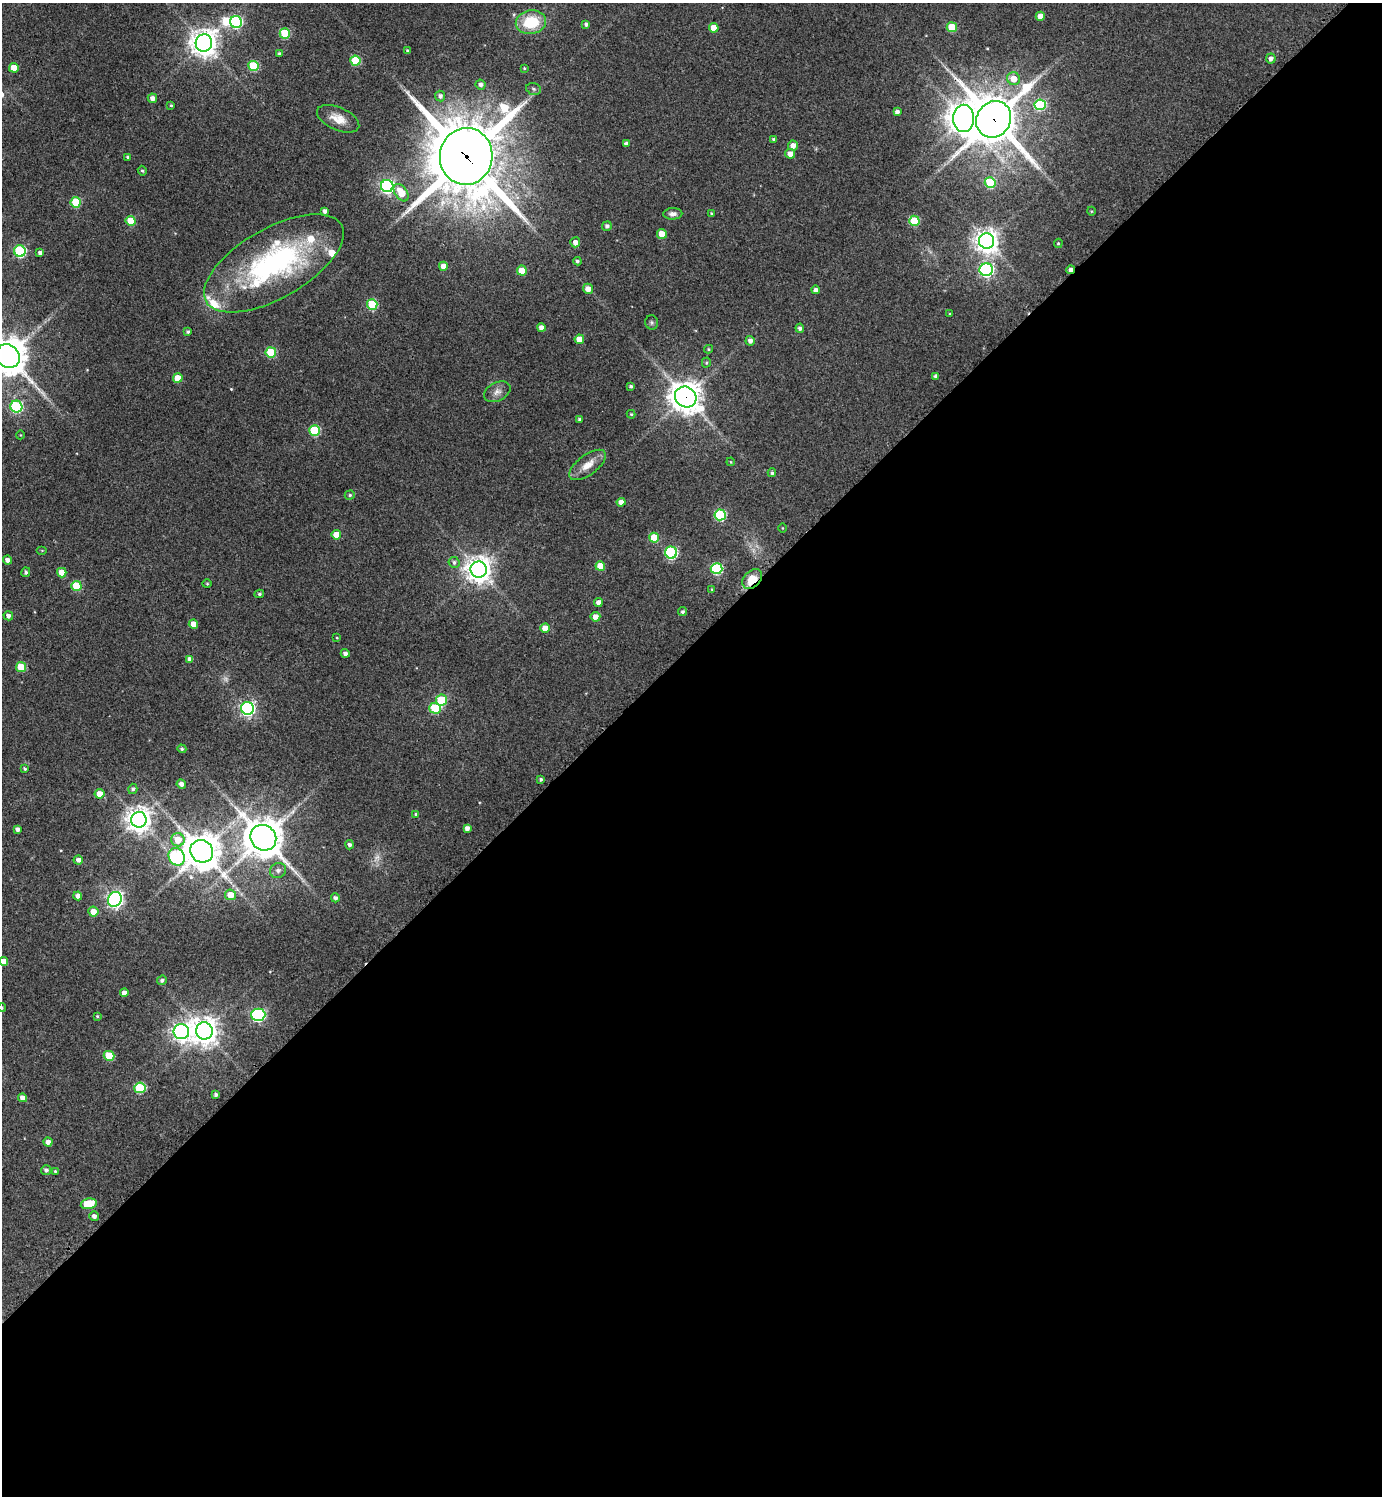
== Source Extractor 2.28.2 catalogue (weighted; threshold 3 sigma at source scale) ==
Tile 15 of 4 x 4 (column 3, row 4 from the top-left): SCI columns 3066-4445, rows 7-1500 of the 5989 x 5991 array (HDU 1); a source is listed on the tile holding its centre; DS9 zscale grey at full resolution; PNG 1384 x 1498 px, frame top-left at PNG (2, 3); each listed source drawn as its Kron ellipse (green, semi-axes under 4 px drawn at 4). Shown black and unused: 57% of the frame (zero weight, under 3 of 4 exposures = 1% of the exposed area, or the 3 px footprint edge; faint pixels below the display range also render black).
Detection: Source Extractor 2.28.2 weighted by HDU 2 'WHT'; one run over the whole footprint, this tile lists its part. Background 0.0624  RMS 0.0053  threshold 0.024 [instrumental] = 3 sigma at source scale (4.5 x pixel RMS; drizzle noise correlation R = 1.50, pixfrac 1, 0.05/0.05 arcsec/px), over >= 5 px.
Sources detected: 162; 2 too faint to see at this stretch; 1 inside a brighter object's white glare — neither listed nor drawn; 4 inside a brighter listed object's ellipse — not listed separately; the other 155 listed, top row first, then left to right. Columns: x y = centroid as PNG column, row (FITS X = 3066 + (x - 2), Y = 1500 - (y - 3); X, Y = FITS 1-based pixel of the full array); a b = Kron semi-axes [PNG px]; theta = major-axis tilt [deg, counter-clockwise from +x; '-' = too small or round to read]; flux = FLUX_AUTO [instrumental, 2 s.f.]
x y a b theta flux
1040 16 4 4 - 5.1
236 22 6 6 - 64
531 22 15 12 10 21
586 24 4 4 - 1.3
952 27 5 5 - 19
714 28 4 4 - 7
285 33 5 5 - 28
204 43 8 8 - 660
408 51 4 4 - 0.89
280 54 4 3 - 0.99
1271 58 5 5 - 2.2
355 61 5 5 - 26
253 66 5 5 - 28
14 68 5 4 - 8.8
524 68 3 3 - 0.5
1014 79 7 6 - 6.9
481 85 5 5 - 1.8
534 89 7 5 -17 1.3
440 96 5 5 - 1.8
152 98 5 4 - 3
171 105 3 3 - 0.56
1040 105 6 5 - 42
897 112 4 4 - 2
964 118 13 10 89 660
338 119 22 11 -24 7.4
994 119 19 17 55 2400
774 139 4 4 - 1.1
626 144 4 4 - 1.9
793 145 5 5 - 3.8
790 154 5 4 - 4.2
466 156 28 26 82 5000
128 157 4 3 - 0.87
142 171 5 4 - 0.75
990 183 5 5 - 26
387 186 6 6 - 130
401 193 10 6 -54 10
76 202 5 5 - 24
325 211 4 3 - 1.7
1091 211 4 3 - 0.44
711 213 3 3 - 0.43
673 214 9 6 2 2.1
131 221 5 5 - 15
914 221 5 5 - 25
607 226 5 4 - 1.5
662 234 5 5 - 10
987 241 8 7 - 480
575 242 5 5 - 3.4
1058 243 5 4 - 0.6
20 251 6 5 - 58
40 253 4 4 - 2.2
577 261 4 4 - 1.1
274 263 78 35 30 120
443 266 4 4 - 4.4
986 270 7 6 - 110
1071 270 4 3 - 3.7
522 271 5 5 - 13
588 289 5 5 - 4.4
816 290 4 4 - 2.1
372 305 5 5 - 29
950 314 4 3 - 0.43
652 322 7 6 - 1.1
541 328 4 4 - 3.2
800 328 4 4 - 1.7
188 332 4 3 - 1
579 339 4 4 - 7.3
750 341 5 4 - 2.4
709 349 4 4 - 0.62
271 352 5 5 - 29
8 356 12 11 - 1300
706 363 5 4 - 0.76
936 376 4 4 - 1.6
178 378 5 4 - 8.4
631 386 4 4 - 1.1
497 392 14 9 27 3.5
686 397 11 10 - 730
16 406 6 6 - 55
631 414 4 4 - 0.6
580 420 4 4 - 1.2
314 431 5 5 - 32
20 435 4 3 - 0.39
731 462 4 3 - 0.45
588 465 22 10 37 7.1
772 473 4 4 - 1.1
350 495 5 4 - 0.86
621 502 4 4 - 3.4
720 515 6 5 - 45
782 528 5 3 - 0.42
336 535 5 4 - 8.3
654 538 5 5 - 13
42 550 5 3 - 0.48
671 553 6 6 - 69
7 560 4 4 - 2.4
454 562 5 5 - 1.3
600 566 5 5 - 10
717 569 6 5 - 57
479 570 8 8 - 610
26 572 5 4 - 1.2
62 573 5 4 - 7.9
752 579 11 8 44 8.8
207 584 4 4 - 0.55
76 586 5 5 - 23
712 589 4 3 - 0.58
259 594 5 4 - 0.92
598 602 4 4 - 2.8
683 612 4 4 - 1.1
8 616 5 4 - 2.2
595 617 5 5 - 3.8
193 624 5 4 - 6.6
545 628 4 4 - 7.2
337 638 4 2 - 0.4
345 653 4 4 - 1.9
190 659 4 4 - 2.7
21 667 5 5 - 16
442 700 5 5 - 29
247 708 6 6 - 160
435 708 5 5 - 29
182 749 4 4 - 0.87
25 769 4 3 - 0.81
541 779 3 3 - 0.95
181 784 5 4 - 2.2
133 789 5 4 - 1.3
99 794 5 4 - 6.5
416 814 3 3 - 0.59
139 820 8 7 - 540
467 828 4 4 - 2.3
18 829 4 4 - 1.9
263 838 13 12 - 1400
178 840 7 6 - 8
349 845 4 4 - 1.6
202 851 12 11 - 1100
177 857 9 7 -61 62
78 860 4 4 - 2.3
278 870 8 7 - 2.3
230 895 5 5 - 7.5
78 896 4 4 - 3
335 898 4 4 - 1.8
115 899 7 6 - 180
93 912 5 5 - 6.1
4 961 4 4 - 5.2
162 980 5 4 - 1.3
124 993 4 4 - 3.4
2 1008 4 3 - 0.64
258 1015 7 6 - 100
97 1016 3 3 - 0.56
204 1031 8 8 - 610
181 1032 8 7 - 250
109 1056 5 5 - 18
140 1088 5 5 - 32
216 1095 4 3 - 1.3
23 1098 4 4 - 3.6
48 1142 4 4 - 2.8
46 1170 5 5 - 1.5
55 1171 4 4 - 0.67
89 1204 8 5 11 19
94 1216 5 5 - 2.3
Overlapping masked pixels (flux is a lower limit): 7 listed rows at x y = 964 118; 994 119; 466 156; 274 263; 1071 270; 686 397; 752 579
Isophote crosses this tile's border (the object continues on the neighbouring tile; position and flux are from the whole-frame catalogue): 3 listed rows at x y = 8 356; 4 961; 2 1008